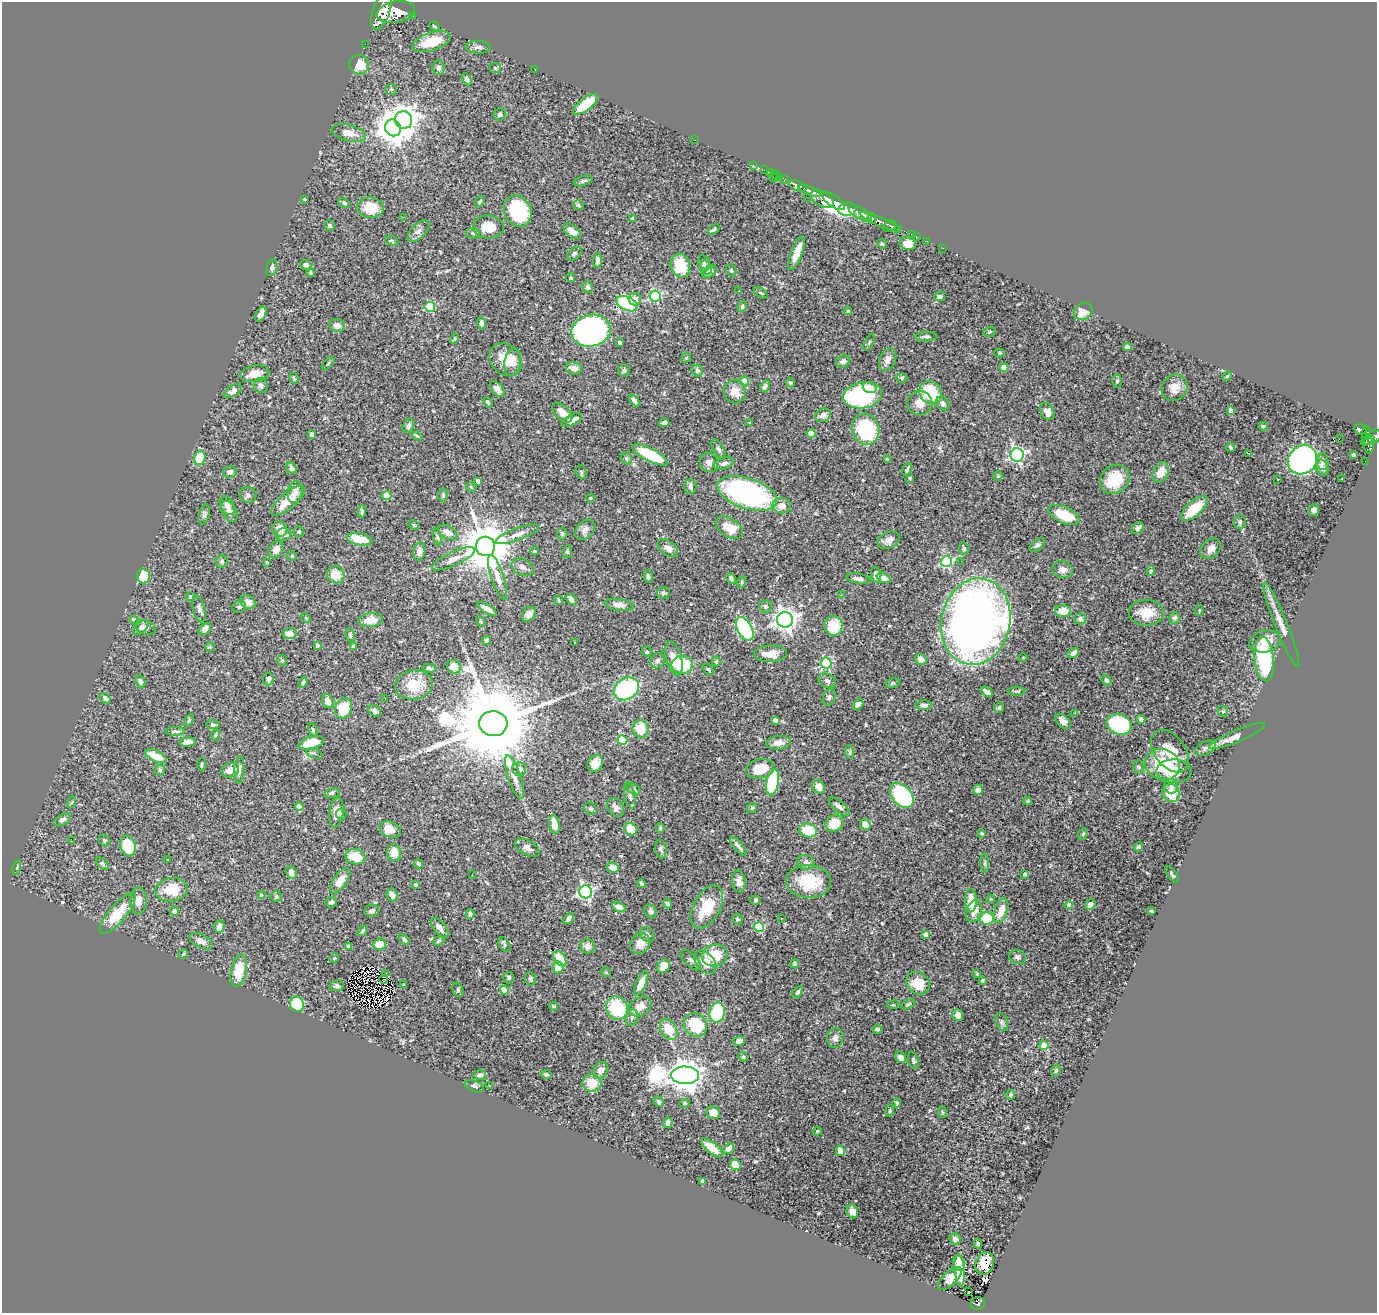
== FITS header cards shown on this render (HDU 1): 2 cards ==
NAXIS1  =                 1375
NAXIS2  =                 1311

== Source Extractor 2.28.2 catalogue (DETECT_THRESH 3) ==
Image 1375 x 1311 px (HDU 1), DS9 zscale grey, 1 PNG px = 1 image px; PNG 1379 x 1315 px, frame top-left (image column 1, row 1311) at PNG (2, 2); each listed source drawn as its Kron ellipse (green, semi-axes under 4 px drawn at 4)
Background 0.878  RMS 0.03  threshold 0.0903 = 3 sigma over >= 5 px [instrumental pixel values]
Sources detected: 548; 3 with non-positive FLUX_AUTO (blend fragments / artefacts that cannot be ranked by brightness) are neither listed nor drawn; of the other 545, the 500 brightest by FLUX_AUTO listed and drawn (45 fainter detections omitted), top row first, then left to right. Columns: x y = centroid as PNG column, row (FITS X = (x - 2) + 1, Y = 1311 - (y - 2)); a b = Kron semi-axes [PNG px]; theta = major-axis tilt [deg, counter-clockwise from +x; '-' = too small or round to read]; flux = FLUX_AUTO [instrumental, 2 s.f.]
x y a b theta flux
381 11 19 8 71 6700
396 12 19 10 10 7100
412 15 3 3 - 140
434 26 5 3 - 2.2
431 42 20 9 18 56
365 44 2 2 - 9.4
478 47 13 6 -4 8.2
359 65 10 9 - 41
438 68 7 6 - 6
495 68 6 5 - 3.8
535 69 3 2 - 4.4
467 79 6 4 -63 5.6
391 89 5 5 - 2.9
586 104 15 6 38 64
500 114 6 5 - 4.3
403 120 9 8 - 2200
393 128 9 7 -52 3600
349 133 18 8 -15 27
695 140 2 2 - 3.9
753 165 2 2 - 10
764 170 2 2 - 14
770 173 2 2 - 19
775 175 5 2 - 21
780 177 4 2 - 15
774 178 3 2 - 38
784 179 3 3 - 47
583 181 9 5 17 5
798 186 9 5 -22 1600
810 191 11 4 -22 2000
807 197 2 2 - 12
305 199 3 2 - 2.1
822 199 12 7 -31 1200
480 201 6 4 51 3
834 201 13 5 -35 7500
344 203 6 4 -30 4.1
578 205 6 4 -36 3.6
371 208 13 10 -5 44
847 209 9 6 8 1700
518 211 16 13 -65 130
860 213 13 5 -29 4300
403 217 2 2 - 28
632 218 3 3 - 2.1
872 218 5 4 - 890
880 222 22 4 -23 1600
330 226 5 5 - 3.8
890 226 7 5 32 300
488 227 15 11 -3 41
714 229 6 3 34 4.7
898 229 3 3 - 240
418 231 14 7 44 11
572 231 10 6 -38 16
473 233 7 5 -4 4.5
911 234 2 2 - 19
916 237 3 2 - 24
392 241 7 4 -20 3.3
927 241 2 2 - 11
882 244 5 4 - 2.5
908 244 8 6 -9 24
943 248 2 2 - 9.6
797 253 18 5 69 32
574 254 8 5 39 4.7
597 261 7 4 86 9
704 263 8 5 -78 5.1
306 265 6 5 - 7
680 266 12 9 -72 74
272 268 9 5 78 4.5
706 268 7 6 - 5
731 270 6 5 - 3.7
709 271 8 5 39 9.4
311 273 4 4 - 2.7
571 278 5 4 - 3
588 287 6 5 - 4.2
739 291 3 3 - 4.9
761 293 7 3 -35 2.7
655 296 5 5 - 230
940 296 5 4 - 5.1
635 299 6 6 - 17
627 304 11 6 -26 190
430 307 5 5 - 120
742 307 5 4 - 3.8
848 311 4 4 - 2.4
1083 311 10 8 37 24
261 314 8 4 62 12
481 323 6 4 -88 7.6
337 325 7 6 - 14
591 331 20 16 11 720
989 332 6 4 18 3.1
926 337 11 5 2 5
455 339 5 4 - 2.7
869 342 9 4 63 3.6
620 343 4 3 - 7.1
1127 347 4 4 - 13
1000 353 5 4 - 2.7
686 358 5 4 - 2.7
506 360 18 14 -47 45
888 360 12 8 65 15
843 361 7 6 - 8
513 362 14 8 79 19
328 363 7 3 49 2.7
1004 367 4 4 - 29
574 368 8 6 -9 10
624 370 6 6 - 5
697 371 6 5 - 5.7
255 374 15 8 10 25
1227 376 5 4 - 2.4
294 378 6 4 -67 2.5
902 378 6 4 1 3.1
745 381 4 4 - 42
1117 381 6 5 - 4.1
790 383 4 4 - 5
261 385 7 7 - 7.3
765 386 6 4 58 7.3
870 388 7 5 -19 18
1174 388 14 12 53 21
497 389 9 5 -49 9.9
233 391 10 5 30 9.3
735 392 12 11 - 21
930 392 12 10 -50 80
863 395 19 13 9 300
634 401 7 4 -54 9.3
488 402 5 3 - 3.6
920 403 12 12 - 24
943 403 7 6 - 9
1231 411 4 4 - 14
1047 412 9 6 -61 18
562 413 12 7 -44 15
823 415 8 6 23 13
572 420 11 5 30 12
750 422 3 3 - 3.5
664 423 5 4 - 6.2
408 426 7 5 62 6.1
1263 426 5 4 - 2.5
866 429 16 13 -69 180
1361 429 6 5 - 160
811 433 4 4 - 37
1366 433 6 4 86 240
312 435 4 4 - 13
417 436 5 3 - 2.1
1374 437 8 6 57 610
1339 439 2 2 - 540
1368 440 7 3 22 340
1369 444 9 5 -85 380
1231 448 4 3 - 4.3
719 449 11 5 -59 5.6
1248 453 3 2 - 2.6
650 455 19 6 -28 110
1017 455 6 6 - 490
1353 455 4 3 - 4
200 458 7 5 72 49
626 459 6 5 - 4.7
887 459 3 3 - 2.1
1303 460 15 13 44 710
1365 461 2 2 - 5.8
709 462 10 9 - 9.6
1323 462 8 6 -89 6.2
724 463 10 6 19 9.1
291 468 6 5 - 8.6
1322 468 8 6 -68 11
907 469 7 3 65 4.6
230 472 7 5 13 8.1
581 472 7 5 -74 3.4
1161 472 11 7 63 27
998 476 5 4 - 2.3
910 478 4 4 - 2.5
1115 479 16 13 44 74
1278 479 3 2 - 2.8
1342 479 3 2 - 2.1
478 481 4 4 - 12
471 487 5 4 - 2.4
690 487 7 6 - 6.5
295 492 11 7 78 13
747 493 31 15 -18 560
248 495 8 8 - 7
443 495 6 5 - 3.2
387 496 4 4 - 51
590 498 4 3 - 2.3
288 501 21 8 40 36
227 505 10 6 -60 12
782 506 9 7 -8 17
1194 508 16 7 42 65
1313 510 6 5 - 9
229 511 11 7 -61 12
362 512 6 3 87 3.4
204 514 10 5 74 5.3
1064 515 16 8 -23 67
1240 522 7 5 74 4.7
414 525 5 3 - 2.5
729 527 15 9 -32 33
1138 528 6 5 - 7.7
280 529 8 7 - 23
585 530 11 8 49 12
299 532 5 5 - 3.3
448 532 10 6 -32 15
562 533 6 5 - 3.9
517 534 23 6 20 16
283 535 7 6 - 6.7
437 537 9 3 -77 3.5
360 539 13 6 -11 49
889 540 12 8 24 13
1037 545 9 5 37 5
486 546 10 9 - 11000
668 548 12 7 -35 11
964 548 6 5 - 4.1
1211 549 11 8 46 17
276 550 9 7 59 12
419 551 9 6 80 14
535 551 4 3 - 2.3
567 552 6 5 - 3.8
292 556 5 5 - 2.8
454 559 23 6 25 17
961 561 2 2 - 3
221 562 6 6 - 3.6
267 562 3 2 - 2.4
946 562 5 5 - 240
523 567 11 8 -26 11
1062 570 11 8 -12 14
1151 571 5 4 - 3.9
336 575 9 8 - 38
876 575 8 5 -82 13
143 576 7 6 - 79
648 576 6 4 -79 4.3
498 577 23 6 -72 18
731 578 6 3 -62 5.9
884 578 7 5 -21 11
858 579 12 5 -9 9.5
742 582 6 3 72 2.1
663 593 6 6 - 4.9
841 595 3 2 - 4.4
190 597 4 4 - 5.5
559 600 5 2 - 2.2
571 600 6 4 -50 8.6
248 602 8 6 -29 15
619 605 14 6 -8 12
765 606 6 5 - 4
239 607 7 5 24 4.8
199 609 13 6 -76 9.3
487 609 11 4 -32 12
1199 610 5 4 - 2.1
1063 611 8 6 -3 33
1146 613 17 13 0 43
529 614 8 6 52 11
306 618 5 4 - 2.5
1174 618 6 5 - 6.6
133 619 3 3 - 3.3
1080 619 6 6 - 7.8
371 620 12 7 8 28
785 620 8 8 - 1500
976 621 44 34 78 1700
481 622 6 3 -60 2.1
1281 625 45 6 -68 26
833 626 9 9 - 67
141 628 9 5 43 5.9
146 628 10 7 -21 9.8
205 629 7 5 46 11
745 629 13 7 -61 300
289 634 7 5 -4 20
350 635 7 4 -78 4.3
486 640 4 4 - 10
1265 641 16 11 15 29
575 642 3 2 - 2.2
318 645 4 3 - 6.1
353 646 4 4 - 5.5
210 647 5 4 - 2.5
647 652 5 5 - 3.4
1073 653 6 4 36 8.9
771 654 16 8 2 25
1023 658 4 4 - 2.3
674 659 17 8 -74 26
1264 659 22 9 -84 170
921 660 6 5 - 15
282 661 5 5 - 3.7
658 661 8 7 - 6.7
716 662 5 4 - 3
826 663 5 5 - 190
682 665 11 9 7 84
454 667 7 6 - 25
429 668 7 4 -12 6.1
708 669 7 3 -45 2.7
268 679 6 5 - 7.7
1106 680 6 4 -51 5.2
140 681 6 4 -63 7.7
827 681 9 6 -31 6.3
303 682 5 3 - 2.6
893 683 7 5 18 3.4
414 685 19 14 9 57
626 689 13 10 32 210
1016 691 9 3 4 3.1
987 692 7 4 -32 8.7
829 697 9 6 72 5.1
105 698 6 4 -36 6.5
385 698 3 2 - 3.2
328 701 7 5 -67 16
858 704 6 4 40 9.5
924 705 8 5 0 8.8
343 708 10 8 67 59
999 708 5 4 - 3.5
375 711 7 5 -36 6.7
1223 711 6 4 -43 2.8
1075 713 3 2 - 4.4
1141 719 4 4 - 5.9
189 720 6 4 59 2.6
775 720 4 4 - 6.4
1063 721 9 5 -42 13
493 724 14 12 -5 43000
1119 724 13 10 -19 180
213 725 6 4 -7 3.8
641 729 9 8 - 43
313 730 7 4 -69 3.2
175 731 9 4 0 5.7
215 735 6 4 87 2.4
1237 736 30 6 23 18
622 740 5 4 - 99
188 742 8 4 6 14
311 743 13 6 15 44
779 743 12 6 4 13
1205 748 11 6 27 5.9
1170 751 24 15 -53 52
850 752 7 4 -89 3.8
315 754 8 4 -22 4
156 756 12 5 -25 39
595 763 9 7 60 21
202 764 6 2 85 2.2
1162 764 18 15 -21 82
1138 767 6 5 - 4.2
519 769 7 6 - 7.4
760 769 14 9 13 45
160 770 5 5 - 3.6
230 770 9 7 20 19
239 770 14 5 86 7
1174 771 17 11 -1 46
514 777 23 6 -72 17
772 782 13 6 79 150
1171 786 7 7 - 8.5
818 787 7 6 - 14
633 789 7 5 -33 4.9
978 790 5 5 - 8.8
332 793 7 4 12 4.5
1171 793 9 8 - 40
630 795 13 5 -78 6.8
902 795 14 9 -49 300
1028 801 4 4 - 2.1
72 802 6 3 69 2.1
839 806 13 5 -41 10
299 807 4 4 - 14
616 807 10 7 -53 9.8
752 808 5 4 - 2.8
591 809 6 6 - 4.6
336 812 15 7 83 17
341 814 5 5 - 3.4
62 820 9 5 30 7.3
835 823 9 8 - 39
554 824 9 5 -79 24
865 825 6 5 - 25
660 828 5 4 - 2.8
390 829 11 7 -22 25
631 829 7 6 - 38
808 830 9 7 -16 58
982 833 4 3 - 2.3
1083 834 6 4 68 3
104 840 6 5 - 3.6
71 841 3 2 - 2.6
128 846 10 7 -73 74
738 846 12 3 -49 6.5
1138 847 4 4 - 5.6
527 848 13 7 -28 11
661 849 9 5 -83 5.3
394 853 8 7 - 24
356 857 10 7 -10 53
167 860 3 3 - 3.6
806 862 9 7 -16 7.7
985 863 9 4 89 3.6
102 864 7 4 -45 3.7
419 864 4 3 - 5.2
17 868 7 3 80 2.6
613 868 6 5 - 25
291 873 7 5 -68 12
472 874 3 2 - 5.2
1025 874 4 4 - 5.8
1172 874 10 3 -55 3.3
340 881 15 6 55 23
739 881 11 6 -83 13
809 882 22 16 -4 85
642 883 4 3 - 3.8
415 885 3 3 - 3.9
171 890 16 12 8 60
586 892 6 6 - 440
261 895 4 3 - 2.6
392 895 6 5 - 14
276 896 5 5 - 3.3
991 899 4 4 - 2.2
755 900 5 4 - 2.8
139 901 13 8 87 16
971 901 11 6 -89 30
331 902 6 5 - 4.9
667 904 5 3 - 3.1
1090 904 6 4 51 9.1
1069 905 4 4 - 12
619 907 7 4 -27 16
707 907 23 13 60 61
174 911 5 4 - 6.6
372 911 7 6 - 7.2
651 911 7 6 - 5.6
974 911 11 7 70 17
1001 911 13 6 71 25
1151 911 4 2 - 2.3
118 913 25 8 49 62
470 914 5 4 - 4.8
781 918 3 2 - 2.8
987 918 7 6 - 76
569 919 6 4 50 7.2
737 919 6 5 - 3.9
219 927 6 5 - 13
759 927 5 5 - 130
440 928 12 6 -52 14
363 931 6 4 53 3.2
926 934 4 4 - 15
647 935 8 6 -49 8.2
404 939 6 4 -48 3.8
201 941 13 7 -25 13
438 941 6 4 19 3.3
640 943 11 9 58 20
379 944 6 5 - 33
504 945 8 5 -62 4
588 946 7 7 - 13
349 947 4 4 - 10
183 954 5 3 - 2.8
715 955 13 11 13 54
1017 957 8 7 - 6.8
334 958 5 4 - 2.2
560 959 8 5 -56 35
691 960 13 6 -45 6.8
705 962 13 9 -50 28
794 964 4 4 - 3.6
664 966 7 6 - 25
558 967 6 5 - 21
239 971 16 7 78 56
606 972 5 4 - 2.3
385 974 3 2 - 3.9
977 974 3 3 - 3.1
509 978 6 5 - 4.3
383 979 4 3 - 3
530 979 7 5 -68 4.5
982 980 4 3 - 2.8
641 983 13 5 64 31
918 983 12 10 -35 40
404 985 3 3 - 2.5
336 986 7 5 8 5
458 990 7 5 -75 3.9
504 990 4 4 - 29
798 992 6 4 57 3.7
297 1004 7 7 - 110
908 1004 7 4 25 3.4
893 1005 6 3 9 2.3
554 1006 4 3 - 2.6
640 1007 12 9 30 21
617 1008 12 10 -57 110
717 1013 10 7 78 130
958 1015 6 5 - 11
632 1017 8 6 77 6.2
1002 1022 9 5 -68 4.8
695 1025 12 11 - 85
669 1029 11 7 -57 46
877 1029 5 4 - 3.9
835 1038 10 8 86 11
739 1041 6 4 13 9
1044 1045 4 4 - 56
743 1057 5 4 - 2.7
901 1057 6 5 - 12
913 1060 9 5 -75 4.2
601 1070 9 7 58 12
1056 1071 6 4 70 3
546 1074 5 3 - 3.4
480 1075 6 5 - 7
685 1075 14 9 -2 4700
592 1083 9 8 - 39
474 1086 10 5 -22 6.1
489 1086 3 2 - 6.8
1010 1095 5 4 - 3.5
658 1101 6 4 -46 4.1
685 1103 5 4 - 2.9
897 1103 5 4 - 3.4
890 1111 6 3 82 2.5
942 1112 6 3 -71 2.3
713 1113 7 6 - 16
668 1123 5 4 - 15
817 1131 5 4 - 2.4
712 1148 13 5 -39 21
729 1149 6 4 44 12
840 1151 5 4 - 23
735 1165 6 5 - 29
702 1181 4 3 - 4.1
852 1212 7 5 -68 12
955 1239 6 5 - 6.7
978 1244 4 3 - 3
959 1263 8 5 -70 27
985 1263 11 9 68 34
960 1271 16 5 -85 58
950 1278 15 7 43 29
968 1292 3 2 - 5.3
978 1303 7 6 - 98
At the frame edge (FLAGS 8, measured only in part): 1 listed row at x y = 1374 437
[45 fainter detections neither listed nor drawn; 3 non-positive-flux detections neither listed nor drawn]